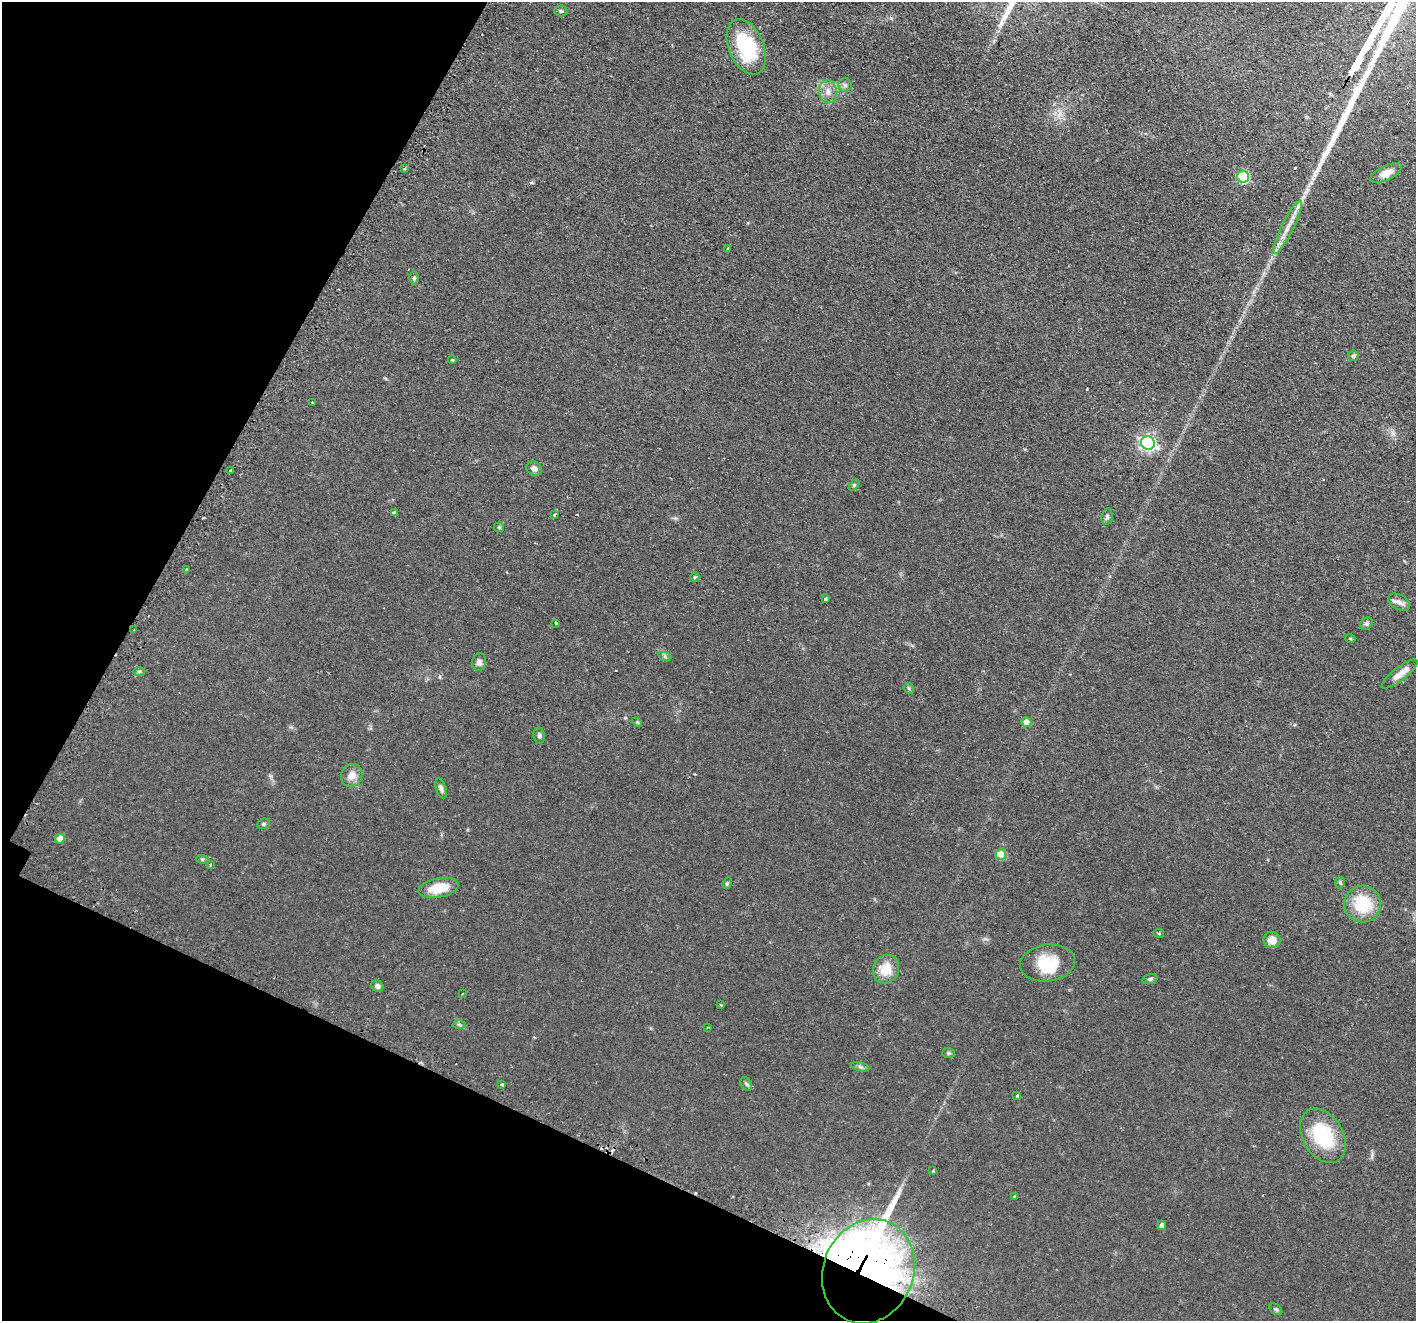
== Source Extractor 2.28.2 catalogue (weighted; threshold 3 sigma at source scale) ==
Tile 9 of 4 x 4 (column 1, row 3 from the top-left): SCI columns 44-1457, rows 1493-2811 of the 5744 x 5759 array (HDU 1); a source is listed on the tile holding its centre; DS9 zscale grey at full resolution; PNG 1418 x 1323 px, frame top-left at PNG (2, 2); each listed source drawn as its Kron ellipse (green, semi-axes under 4 px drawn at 4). Shown black and unused: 23% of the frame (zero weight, under 2 of 3 exposures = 4% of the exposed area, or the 3 px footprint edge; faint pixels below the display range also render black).
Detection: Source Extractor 2.28.2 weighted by HDU 2 'WHT'; one run over the whole footprint, this tile lists its part. Background 0.0598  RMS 0.006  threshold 0.0269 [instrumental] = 3 sigma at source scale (4.5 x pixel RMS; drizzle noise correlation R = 1.50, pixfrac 1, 0.05/0.05 arcsec/px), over >= 5 px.
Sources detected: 77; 1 inside a brighter object's white glare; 5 cosmic-ray / hot-pixel residue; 1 long thin detection or spike segment (spike, bleed or trail) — neither listed nor drawn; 1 inside a brighter listed object's ellipse — not listed separately; the other 69 listed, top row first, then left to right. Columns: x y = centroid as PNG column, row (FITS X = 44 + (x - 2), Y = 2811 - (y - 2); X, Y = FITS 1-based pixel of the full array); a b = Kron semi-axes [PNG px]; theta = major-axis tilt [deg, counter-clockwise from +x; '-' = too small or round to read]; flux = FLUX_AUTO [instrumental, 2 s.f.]
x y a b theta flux
561 11 6 5 - 1
746 47 29 17 -67 40
845 85 6 6 - 1.4
828 92 11 9 -83 3.9
404 169 3 2 - 0.83
1386 173 17 7 25 5.6
1243 177 6 6 - 48
1287 227 30 6 63 7
728 248 3 2 - 0.51
414 278 6 4 89 0.96
1353 356 5 5 - 1.2
452 360 4 3 - 1.3
312 402 3 2 - 0.52
1148 443 7 6 - 160
534 469 8 6 -25 2.7
231 470 3 3 - 0.86
854 485 6 4 45 0.79
394 513 4 4 - 1.5
555 514 4 2 - 0.81
1107 517 8 5 79 1.3
499 527 5 5 - 0.74
186 570 3 2 - 0.83
695 577 5 4 - 0.68
826 598 4 3 - 0.94
1399 602 12 7 -29 2.8
556 623 3 3 - 1.2
1366 624 7 5 44 1.2
134 630 3 2 - 0.63
1350 638 5 3 - 0.47
665 657 7 4 -20 0.91
479 662 9 7 80 2.4
139 671 6 4 0 0.8
1400 674 22 6 38 5.5
909 688 6 5 - 0.85
637 722 6 3 -44 0.62
1026 722 5 5 - 7
539 735 8 5 -83 1.4
352 775 12 10 63 4.9
441 788 10 5 -72 1.7
264 824 6 5 - 0.9
60 839 5 5 - 6.1
1001 854 5 5 - 17
202 859 6 4 -18 0.71
210 865 3 3 - 0.77
1340 882 6 5 - 0.82
727 883 6 4 69 0.78
438 888 20 9 10 14
1363 904 18 18 - 23
1159 933 5 3 - 0.59
1272 940 8 8 - 4.9
1047 963 28 18 8 18
886 969 14 13 - 10
1150 979 8 4 15 1
377 986 6 5 - 1.8
462 994 2 2 - 0.37
721 1005 4 3 - 0.47
459 1024 6 4 -2 0.89
707 1027 3 2 - 0.72
948 1053 6 5 - 0.97
860 1067 9 4 -13 1.2
502 1084 3 3 - 1.7
746 1084 7 5 -58 1
1017 1096 4 3 - 0.63
1323 1136 29 20 -59 34
933 1171 4 3 - 0.74
1014 1196 3 3 - 0.56
1162 1225 4 4 - 3
868 1271 53 45 67 390
1276 1309 7 5 -36 0.92
Overlapping masked pixels (flux is a lower limit): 1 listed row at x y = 868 1271